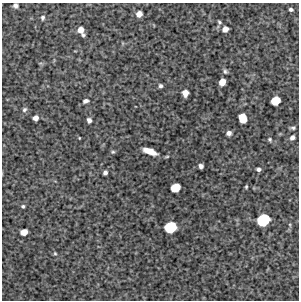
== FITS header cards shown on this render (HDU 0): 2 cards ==
NAXIS1  =                  297 /Length X axis
NAXIS2  =                  298 /Length Y axis

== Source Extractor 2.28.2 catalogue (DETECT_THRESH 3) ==
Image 297 x 298 px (HDU 0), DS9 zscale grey, 1 PNG px = 1 image px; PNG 301 x 302 px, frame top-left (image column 1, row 298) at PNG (2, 3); no overlay
Background 5960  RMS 290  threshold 868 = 3 sigma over >= 5 px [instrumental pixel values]
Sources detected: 34; all 34 listed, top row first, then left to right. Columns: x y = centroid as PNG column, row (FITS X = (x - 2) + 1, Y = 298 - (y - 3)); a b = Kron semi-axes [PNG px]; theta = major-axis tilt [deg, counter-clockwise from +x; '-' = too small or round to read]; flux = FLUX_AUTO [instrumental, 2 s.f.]
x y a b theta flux
15 6 5 5 - 56000
291 9 4 3 - 43000
139 14 6 5 - 140000
43 18 7 6 - 47000
219 22 5 4 - 30000
225 29 6 5 - 120000
81 30 9 5 -65 160000
225 71 6 5 - 37000
222 82 6 5 - 190000
160 86 4 4 - 41000
185 93 6 5 - 150000
276 100 7 6 - 380000
85 101 6 5 - 58000
24 109 7 6 - 45000
36 118 5 4 - 100000
243 118 8 6 -78 370000
89 120 5 4 - 69000
293 128 6 4 7 39000
229 133 5 4 - 77000
292 137 6 5 - 67000
270 140 6 5 - 31000
150 151 12 5 -20 280000
113 152 5 4 - 25000
201 166 4 4 - 74000
258 169 4 4 - 52000
105 173 4 4 - 57000
246 187 4 3 - 23000
175 188 7 6 - 380000
23 206 3 3 - 27000
263 220 10 8 34 890000
290 225 6 3 -72 23000
170 227 9 8 - 750000
24 232 6 5 - 170000
55 253 5 4 - 24000
At the frame edge (FLAGS 8, measured only in part): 1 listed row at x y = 15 6